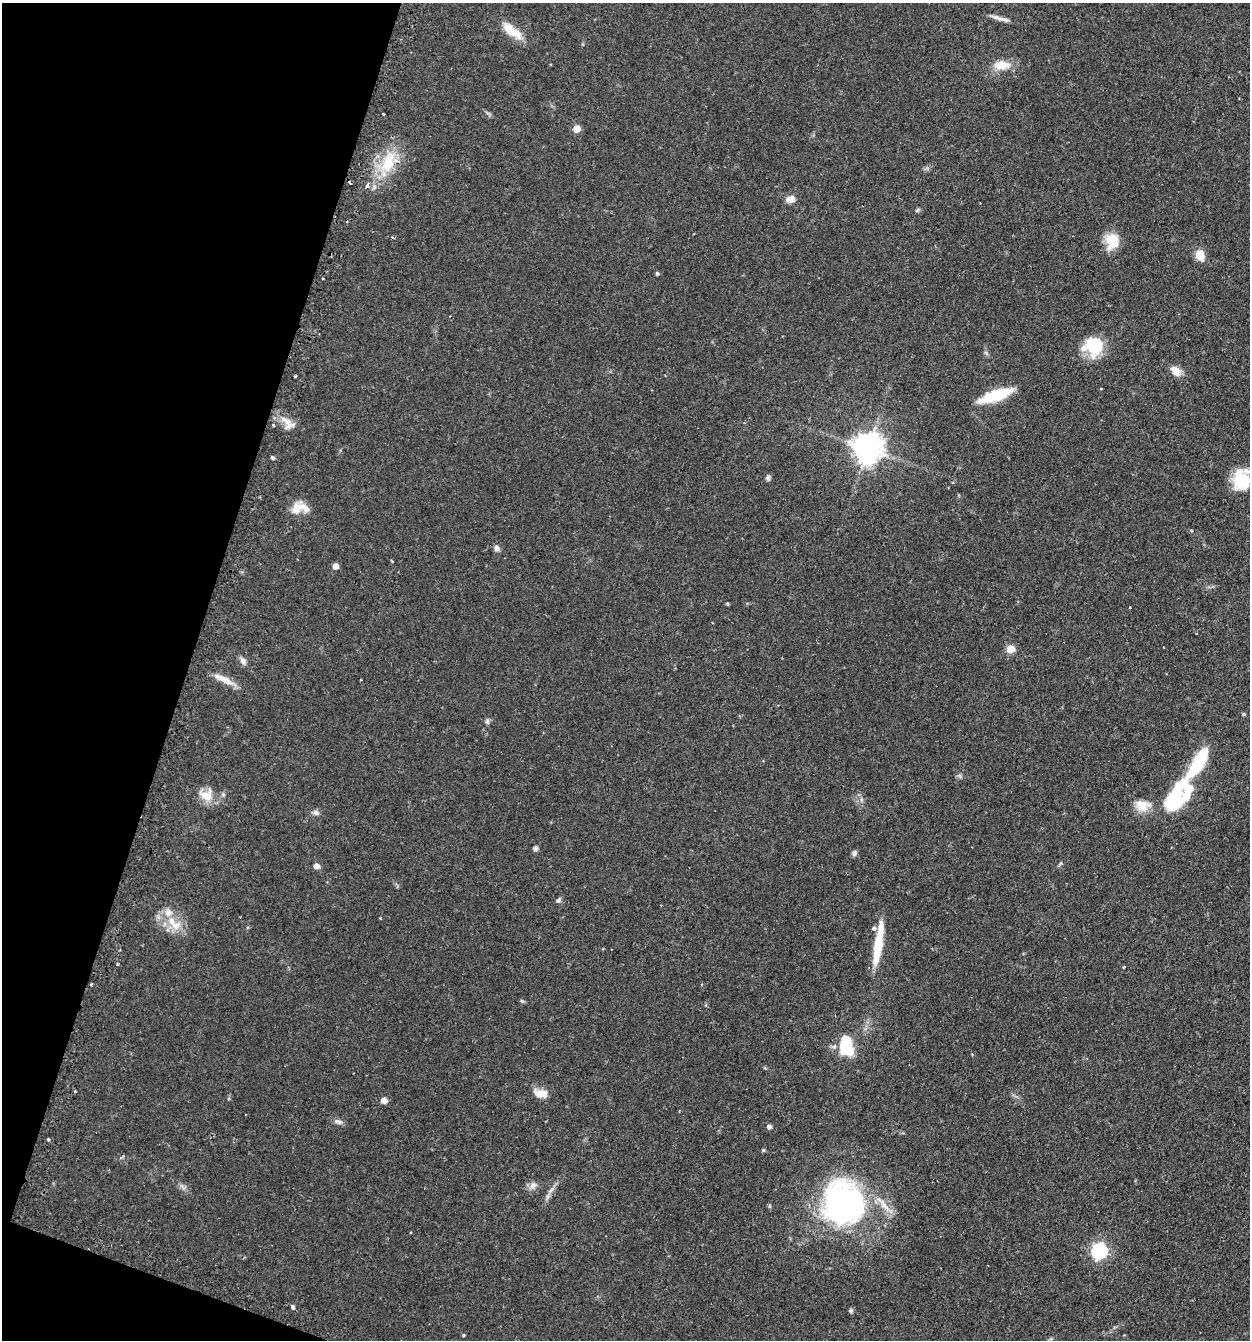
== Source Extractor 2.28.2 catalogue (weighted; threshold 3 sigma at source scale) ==
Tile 9 of 4 x 4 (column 1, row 3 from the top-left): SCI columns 163-1410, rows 1375-2712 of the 5447 x 5425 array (HDU 1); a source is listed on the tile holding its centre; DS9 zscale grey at full resolution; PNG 1252 x 1342 px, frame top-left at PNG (2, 3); no overlay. Shown black and unused: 16% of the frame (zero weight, under 2 of 3 exposures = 4% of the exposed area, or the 3 px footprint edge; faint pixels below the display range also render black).
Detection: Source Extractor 2.28.2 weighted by HDU 2 'WHT'; one run over the whole footprint, this tile lists its part. Background 0.0992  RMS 0.0055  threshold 0.0249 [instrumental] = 3 sigma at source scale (4.5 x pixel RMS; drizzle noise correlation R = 1.50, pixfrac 1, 0.05/0.05 arcsec/px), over >= 5 px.
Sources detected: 83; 1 inside a brighter object's white glare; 5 cosmic-ray / hot-pixel residue — not listed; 7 inside a brighter listed object's ellipse — not listed separately; the other 70 listed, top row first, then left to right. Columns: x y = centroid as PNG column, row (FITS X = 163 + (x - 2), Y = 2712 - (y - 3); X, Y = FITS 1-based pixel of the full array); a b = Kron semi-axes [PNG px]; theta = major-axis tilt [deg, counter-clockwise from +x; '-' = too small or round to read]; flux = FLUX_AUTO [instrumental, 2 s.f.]
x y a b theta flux
997 18 20 6 -17 3.1
512 31 29 10 -36 11
1002 65 22 12 -2 8.9
383 113 3 2 - 1
577 129 6 5 - 6.5
388 162 37 17 68 22
790 199 10 8 13 3.8
917 210 6 5 - 0.89
1112 241 17 14 -88 13
1200 255 10 8 -55 8.3
657 273 5 4 - 0.8
1093 346 23 22 - 19
986 353 8 3 -45 0.84
1176 371 15 10 -43 4.7
295 376 3 3 - 1.3
1101 389 3 2 - 0.39
995 395 34 10 19 23
287 422 23 11 -68 6.2
744 423 3 3 - 0.45
273 425 3 3 - 1.3
868 448 9 9 - 780
273 457 4 3 - 1.7
768 478 8 5 -83 1.2
1241 480 22 18 -82 19
302 507 24 11 -17 7.3
1191 530 5 3 - 0.47
496 548 8 7 - 1.9
335 566 5 5 - 4.4
727 604 4 4 - 0.61
1130 607 3 2 - 0.55
1010 649 5 5 - 15
243 661 11 7 -62 2.2
224 679 32 7 -26 6.6
1244 714 5 3 - 0.8
487 721 7 6 - 1.2
1199 762 36 9 58 44
1190 788 8 7 - 5
206 795 17 15 -11 9.1
861 800 6 4 90 1.1
1174 802 16 14 37 27
1142 806 19 14 1 8.7
316 813 9 6 -27 1.8
535 848 6 5 - 1.6
854 853 8 6 78 1.5
1061 863 6 4 70 0.74
316 866 5 5 - 4.4
559 900 7 6 - 1.3
168 912 12 12 - 5.4
380 918 3 3 - 0.41
175 925 16 12 7 8
878 944 49 8 81 21
117 964 5 3 - 0.78
1124 967 3 3 - 0.46
846 1045 21 12 -84 26
834 1047 6 5 - 1.3
75 1091 4 3 - 0.54
541 1093 17 10 -11 6.2
384 1100 7 6 - 3.1
338 1122 12 6 -21 2
769 1126 5 5 - 1.9
48 1139 3 3 - 1.2
763 1150 5 4 - 0.63
533 1185 12 8 46 2.7
182 1187 13 3 -46 1.5
551 1190 10 4 49 1.9
843 1203 48 44 -80 140
1099 1251 7 7 - 140
293 1307 4 3 - 3.4
851 1310 6 5 - 1
463 1335 5 3 - 0.48
Isophote crosses this tile's border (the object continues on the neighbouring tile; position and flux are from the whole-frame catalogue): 1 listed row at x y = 1241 480